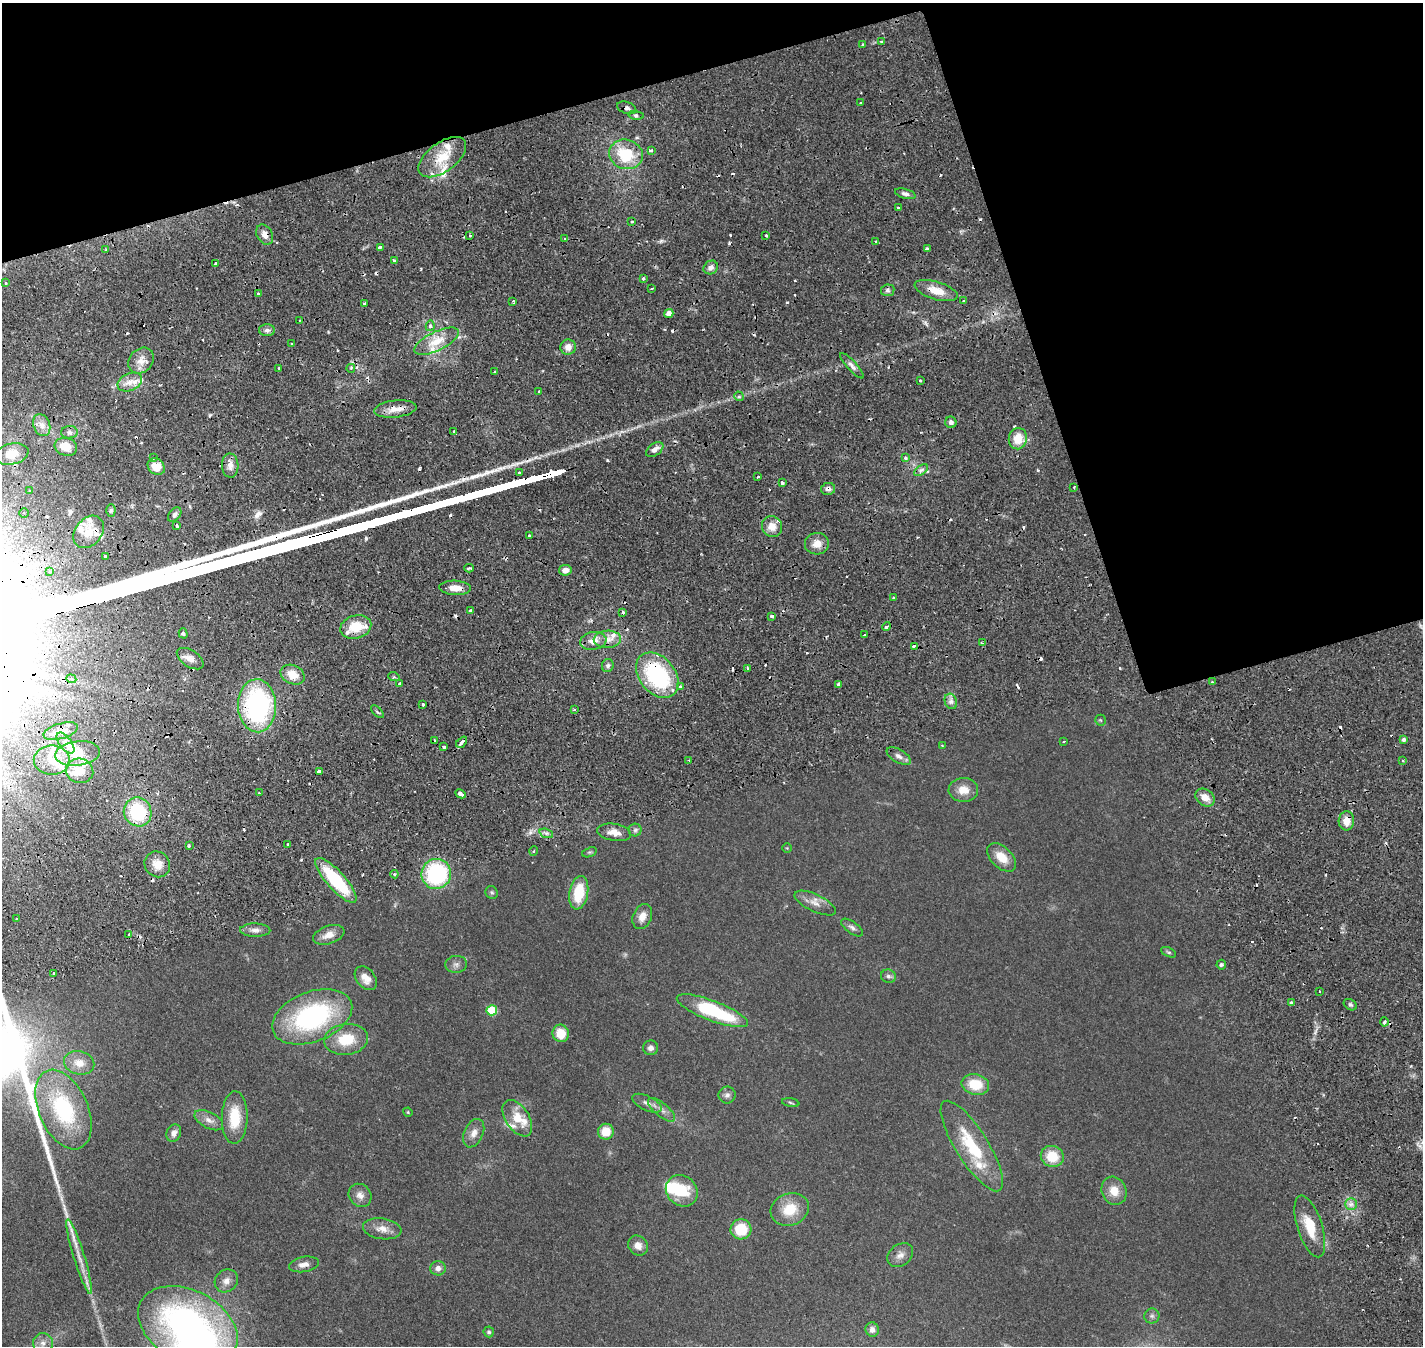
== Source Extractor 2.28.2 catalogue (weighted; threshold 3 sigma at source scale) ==
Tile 3 of 4 x 4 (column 3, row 1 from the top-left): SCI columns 3106-4526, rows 4500-5843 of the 6205 x 6198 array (HDU 1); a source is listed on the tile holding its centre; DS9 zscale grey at full resolution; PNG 1425 x 1348 px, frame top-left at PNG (2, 3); each listed source drawn as its Kron ellipse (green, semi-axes under 4 px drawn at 4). Shown black and unused: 20% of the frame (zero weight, under 2 of 4 exposures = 12% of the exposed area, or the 3 px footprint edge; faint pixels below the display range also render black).
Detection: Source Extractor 2.28.2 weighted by HDU 2 'WHT'; one run over the whole footprint, this tile lists its part. Background 0.133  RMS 0.0063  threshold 0.0285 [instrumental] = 3 sigma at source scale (4.5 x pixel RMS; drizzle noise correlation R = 1.50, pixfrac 1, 0.05/0.05 arcsec/px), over >= 5 px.
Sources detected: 269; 1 inside a brighter object's white glare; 48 cosmic-ray / hot-pixel residue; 1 long thin detection or spike segment (spike, bleed or trail) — neither listed nor drawn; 16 inside a brighter listed object's ellipse — not listed separately; the other 203 listed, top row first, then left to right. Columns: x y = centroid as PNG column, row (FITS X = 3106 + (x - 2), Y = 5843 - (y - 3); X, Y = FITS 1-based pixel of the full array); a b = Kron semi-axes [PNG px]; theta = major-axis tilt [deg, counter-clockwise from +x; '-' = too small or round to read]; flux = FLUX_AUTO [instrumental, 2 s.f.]
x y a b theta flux
881 41 4 3 - 1.1
863 45 3 3 - 0.83
861 103 3 2 - 0.84
627 108 10 6 -19 2.3
636 115 8 4 -8 1.3
651 150 3 3 - 1.2
626 154 17 14 -15 24
442 157 28 14 36 16
905 194 10 5 -15 2
898 208 3 3 - 1.2
632 222 4 3 - 0.81
265 235 11 7 -61 4.2
470 235 3 2 - 0.72
766 236 3 2 - 0.86
565 239 3 3 - 1.1
876 242 4 3 - 0.7
380 247 4 3 - 2.5
927 249 4 3 - 1.7
106 250 3 3 - 0.91
394 261 3 3 - 2.2
215 264 4 3 - 6.7
711 267 7 6 - 2.7
643 278 3 3 - 1.3
6 283 3 3 - 0.9
652 288 3 2 - 0.59
888 290 6 6 - 1.4
936 291 22 9 -17 8.4
258 293 3 2 - 1.3
963 300 3 2 - 0.77
513 301 3 3 - 1.2
364 303 3 3 - 1.6
669 313 4 4 - 4.9
299 320 3 2 - 0.63
430 326 5 4 - 1.6
267 330 8 6 1 1.9
437 341 24 9 26 11
291 344 3 3 - 0.99
568 347 7 7 - 4.5
141 361 14 11 47 5.6
852 366 16 5 -47 2.7
279 368 2 2 - 0.71
351 368 4 3 - 0.8
495 372 3 3 - 1.2
920 380 3 2 - 0.77
130 382 13 8 24 5.4
539 391 2 2 - 0.67
739 396 5 4 - 1.1
395 409 21 8 6 6.7
951 422 6 5 - 2.2
42 425 11 8 -70 4.1
454 431 3 3 - 1
69 432 8 6 1 1.9
1018 439 11 9 82 9.6
66 447 11 9 -18 9.5
655 450 10 6 37 3.1
11 454 17 10 13 7.2
153 458 4 3 - 0.76
905 458 4 3 - 1.5
230 465 12 8 -87 4
156 467 9 7 -36 9.1
921 470 8 4 36 1.7
519 473 3 3 - 1.2
758 477 3 2 - 0.67
782 483 3 3 - 2.5
1074 487 3 3 - 0.73
828 489 7 6 - 2.4
29 491 4 3 - 0.78
111 510 6 4 89 1.1
24 513 4 4 - 1.2
175 514 8 5 51 1.7
177 526 4 2 - 1.5
772 527 11 10 - 6
89 532 18 13 51 9.8
529 536 3 3 - 0.97
817 544 12 10 5 5.5
106 556 3 3 - 1.5
469 568 5 3 - 2.7
565 570 6 5 - 3.5
50 572 3 2 - 1.1
455 588 16 7 -3 5.7
893 598 3 3 - 1.1
470 610 3 3 - 1.5
623 612 3 3 - 1.3
772 616 4 3 - 6
356 627 16 11 16 14
887 627 4 3 - 1.8
183 633 5 4 - 1.1
865 634 3 2 - 0.88
607 639 13 8 2 5.3
593 641 13 9 10 5.5
982 643 4 3 - 0.94
914 646 4 3 - 6.8
190 659 15 8 -33 4.1
608 666 6 6 - 1.4
748 668 3 3 - 0.74
292 675 12 9 -26 8.2
657 675 25 18 -51 62
394 677 6 3 -18 0.89
71 679 5 4 - 1.1
1212 682 3 3 - 0.57
400 683 3 3 - 1.4
839 684 4 4 - 9
680 687 3 3 - 2.6
951 701 8 6 -69 2.3
423 704 3 3 - 1.7
257 706 26 19 -88 92
574 710 3 2 - 0.59
377 712 8 3 -45 0.91
1100 720 5 5 - 0.68
61 731 18 7 16 5.5
435 740 3 3 - 2
1404 740 4 4 - 1.6
1064 741 4 2 - 0.42
462 742 7 3 47 3.6
66 743 12 6 -53 3.6
942 745 3 3 - 0.46
444 746 3 3 - 4.8
78 753 22 12 7 12
899 756 13 6 -30 3
52 760 18 15 -1 12
689 761 3 2 - 0.43
1403 761 3 3 - 0.65
79 771 14 12 -13 11
319 772 3 3 - 38
963 790 15 12 -2 7
259 793 3 2 - 0.64
460 794 5 3 - 6.7
1205 797 10 8 -37 6.1
138 812 15 13 -62 38
1346 821 9 8 - 6
635 830 6 6 - 1.4
614 832 17 8 -10 5.2
546 833 7 4 -18 1.4
288 844 3 2 - 0.78
189 846 3 3 - 1.6
787 848 5 4 - 0.53
534 851 5 3 - 0.43
589 852 8 4 18 0.84
1002 857 17 10 -45 8.8
157 864 13 12 - 7.3
394 874 4 4 - 0.79
436 874 15 14 - 59
336 880 29 9 -48 35
492 893 7 6 - 1
579 893 17 9 80 18
815 903 22 8 -25 5.2
642 917 13 9 67 4.9
16 919 3 2 - 0.52
852 927 13 6 -36 2
255 930 15 6 -1 3.1
129 934 3 3 - 1.1
329 935 16 9 20 5.4
1168 952 8 4 -26 0.9
456 964 11 8 5 2.5
1221 965 5 4 - 0.99
54 973 3 2 - 0.82
888 976 7 6 - 1.5
366 978 13 9 -51 5.6
1320 991 3 2 - 0.75
1292 1002 4 3 - 3.4
1350 1005 7 5 -33 1.2
492 1010 5 5 - 26
712 1011 38 10 -21 47
312 1017 42 25 21 82
1384 1022 4 3 - 1.5
561 1033 9 8 - 10
346 1039 22 15 6 17
651 1048 7 7 - 2.3
79 1063 15 11 -13 5.7
975 1084 14 10 -12 14
727 1095 8 8 - 2
647 1103 16 7 -25 3.2
791 1103 9 3 -10 0.72
63 1109 42 24 -66 52
662 1110 16 6 -39 3.4
408 1112 5 4 - 0.48
235 1117 26 13 88 17
517 1118 20 11 -57 11
209 1120 15 8 -27 3.9
606 1132 8 8 - 9.1
174 1133 9 7 62 2.8
474 1133 15 9 65 4.2
972 1146 52 16 -58 32
1052 1156 11 10 - 13
682 1191 17 14 -41 17
1114 1191 14 12 -66 7.7
360 1195 12 11 - 3.9
1351 1204 6 6 - 1.8
790 1209 19 16 20 13
1310 1226 32 12 -72 15
382 1229 19 10 -8 5.6
741 1229 10 10 - 16
638 1245 10 9 - 3.9
900 1255 14 10 37 3.9
79 1256 39 5 -73 8.2
304 1264 15 7 10 3.5
438 1268 8 7 - 3.1
226 1281 12 11 - 3.7
1152 1316 7 7 - 1.6
188 1326 53 35 -28 190
872 1329 7 6 - 2.5
489 1332 5 5 - 1
43 1343 10 10 - 3.4
Overlapping masked pixels (flux is a lower limit): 14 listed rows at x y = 627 108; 265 235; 936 291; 395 409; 1018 439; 828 489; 89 532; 657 675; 257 706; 61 731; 79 771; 138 812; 1346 821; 336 880
Unlisted compact peaks at least as high as the median listed source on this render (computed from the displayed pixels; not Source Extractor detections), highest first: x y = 661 241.